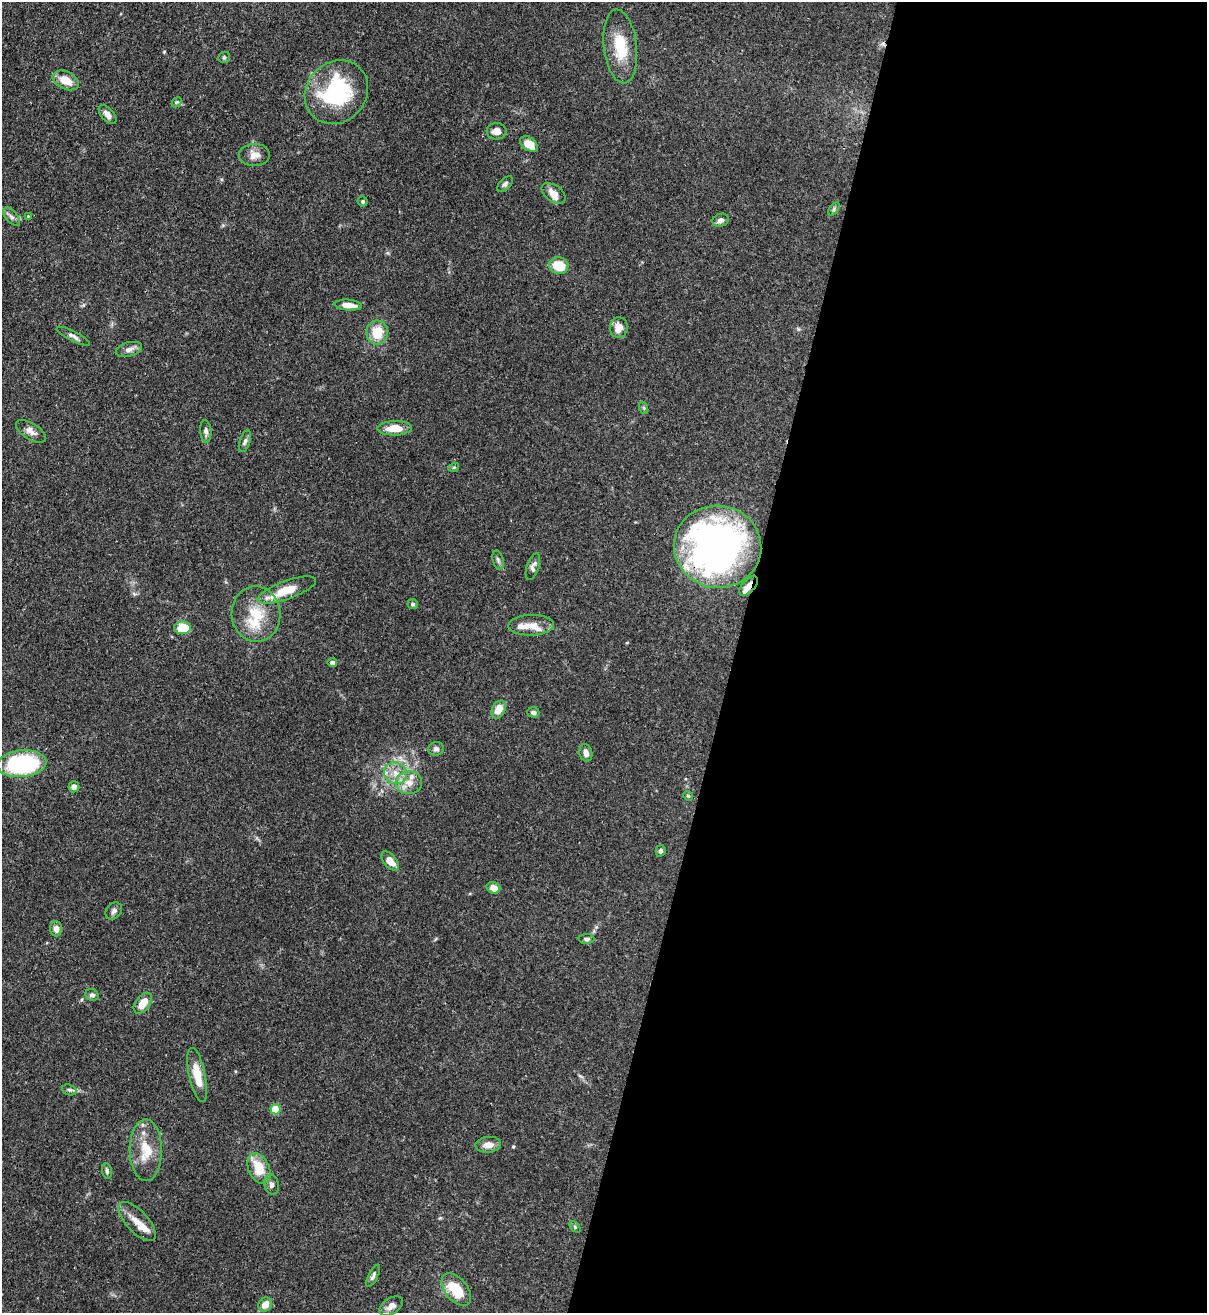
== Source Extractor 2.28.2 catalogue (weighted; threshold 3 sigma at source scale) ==
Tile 12 of 4 x 4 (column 4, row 3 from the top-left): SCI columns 3836-5040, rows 1345-2655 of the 5383 x 5308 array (HDU 1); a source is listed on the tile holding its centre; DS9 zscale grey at full resolution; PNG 1209 x 1315 px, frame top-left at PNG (2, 2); each listed source drawn as its Kron ellipse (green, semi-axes under 4 px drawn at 4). Shown black and unused: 39% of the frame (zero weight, under 3 of 4 exposures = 7% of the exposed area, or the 3 px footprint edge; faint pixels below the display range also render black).
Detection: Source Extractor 2.28.2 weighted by HDU 2 'WHT'; one run over the whole footprint, this tile lists its part. Background 0.1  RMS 0.0041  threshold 0.0185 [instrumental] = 3 sigma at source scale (4.5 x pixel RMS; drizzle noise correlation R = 1.50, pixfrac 1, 0.05/0.05 arcsec/px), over >= 5 px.
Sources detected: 79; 1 inside a brighter object's white glare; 1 cosmic-ray / hot-pixel residue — neither listed nor drawn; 8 inside a brighter listed object's ellipse — not listed separately; the other 69 listed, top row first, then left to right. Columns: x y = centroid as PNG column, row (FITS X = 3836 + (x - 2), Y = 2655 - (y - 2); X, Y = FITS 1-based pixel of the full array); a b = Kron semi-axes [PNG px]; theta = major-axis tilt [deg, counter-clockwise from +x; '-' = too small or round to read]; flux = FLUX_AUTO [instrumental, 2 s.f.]
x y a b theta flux
620 46 37 16 -83 14
224 57 6 5 - 0.63
66 80 14 8 -26 6.4
336 92 34 29 47 42
177 102 6 4 44 0.55
107 114 11 6 -50 2.4
497 131 10 8 3 2.9
529 144 10 6 -35 5.6
254 155 15 11 1 3.4
505 184 10 5 44 0.99
553 193 13 8 -36 3.1
363 201 5 5 - 0.66
834 209 7 4 55 0.75
28 216 4 3 - 0.35
11 217 11 6 -48 1.4
721 220 8 6 19 1.8
559 266 10 8 -12 9.1
348 305 14 5 -5 3.9
619 328 10 9 - 4.1
377 332 12 10 90 9.2
73 336 18 5 -27 1.6
129 349 13 7 16 2
644 408 6 4 -72 0.52
395 428 17 7 1 6.8
31 431 17 8 -32 2.8
206 431 11 5 -84 1.5
245 441 11 5 73 1.2
454 467 5 3 - 0.44
718 547 43 41 -9 180
498 560 9 5 -74 1
533 567 14 6 72 1.5
749 586 12 6 47 3.1
287 590 31 9 20 10
413 604 5 5 - 0.71
256 614 28 24 -86 16
531 625 23 10 2 5.3
182 628 8 6 -2 12
332 663 5 4 - 1.2
499 709 9 6 61 5.9
533 712 6 5 - 0.99
436 749 8 7 - 1.2
586 753 9 6 -75 2.1
22 764 24 13 5 52
396 773 12 10 -29 4.5
409 783 13 11 -1 4.3
74 787 5 5 - 1.6
688 796 5 4 - 0.56
661 851 6 5 - 1
390 861 11 6 -49 4.5
493 888 7 5 -18 3.6
114 911 9 7 48 1.4
56 929 7 6 - 2.3
587 939 8 5 -2 0.94
92 995 7 5 -23 0.98
143 1003 12 7 53 5.4
197 1075 27 8 -78 7.8
69 1090 7 5 -20 0.97
276 1109 5 5 - 14
488 1145 13 8 5 3.3
146 1150 31 16 -89 11
259 1168 16 10 -66 9.3
107 1171 8 5 -81 0.86
271 1185 10 7 -78 1.5
137 1222 24 11 -47 5.3
575 1227 6 4 -46 0.6
373 1276 12 4 63 1.3
456 1290 19 11 -51 13
265 1305 7 6 - 4
391 1306 13 7 33 2.7
Overlapping masked pixels (flux is a lower limit): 2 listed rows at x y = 718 547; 749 586